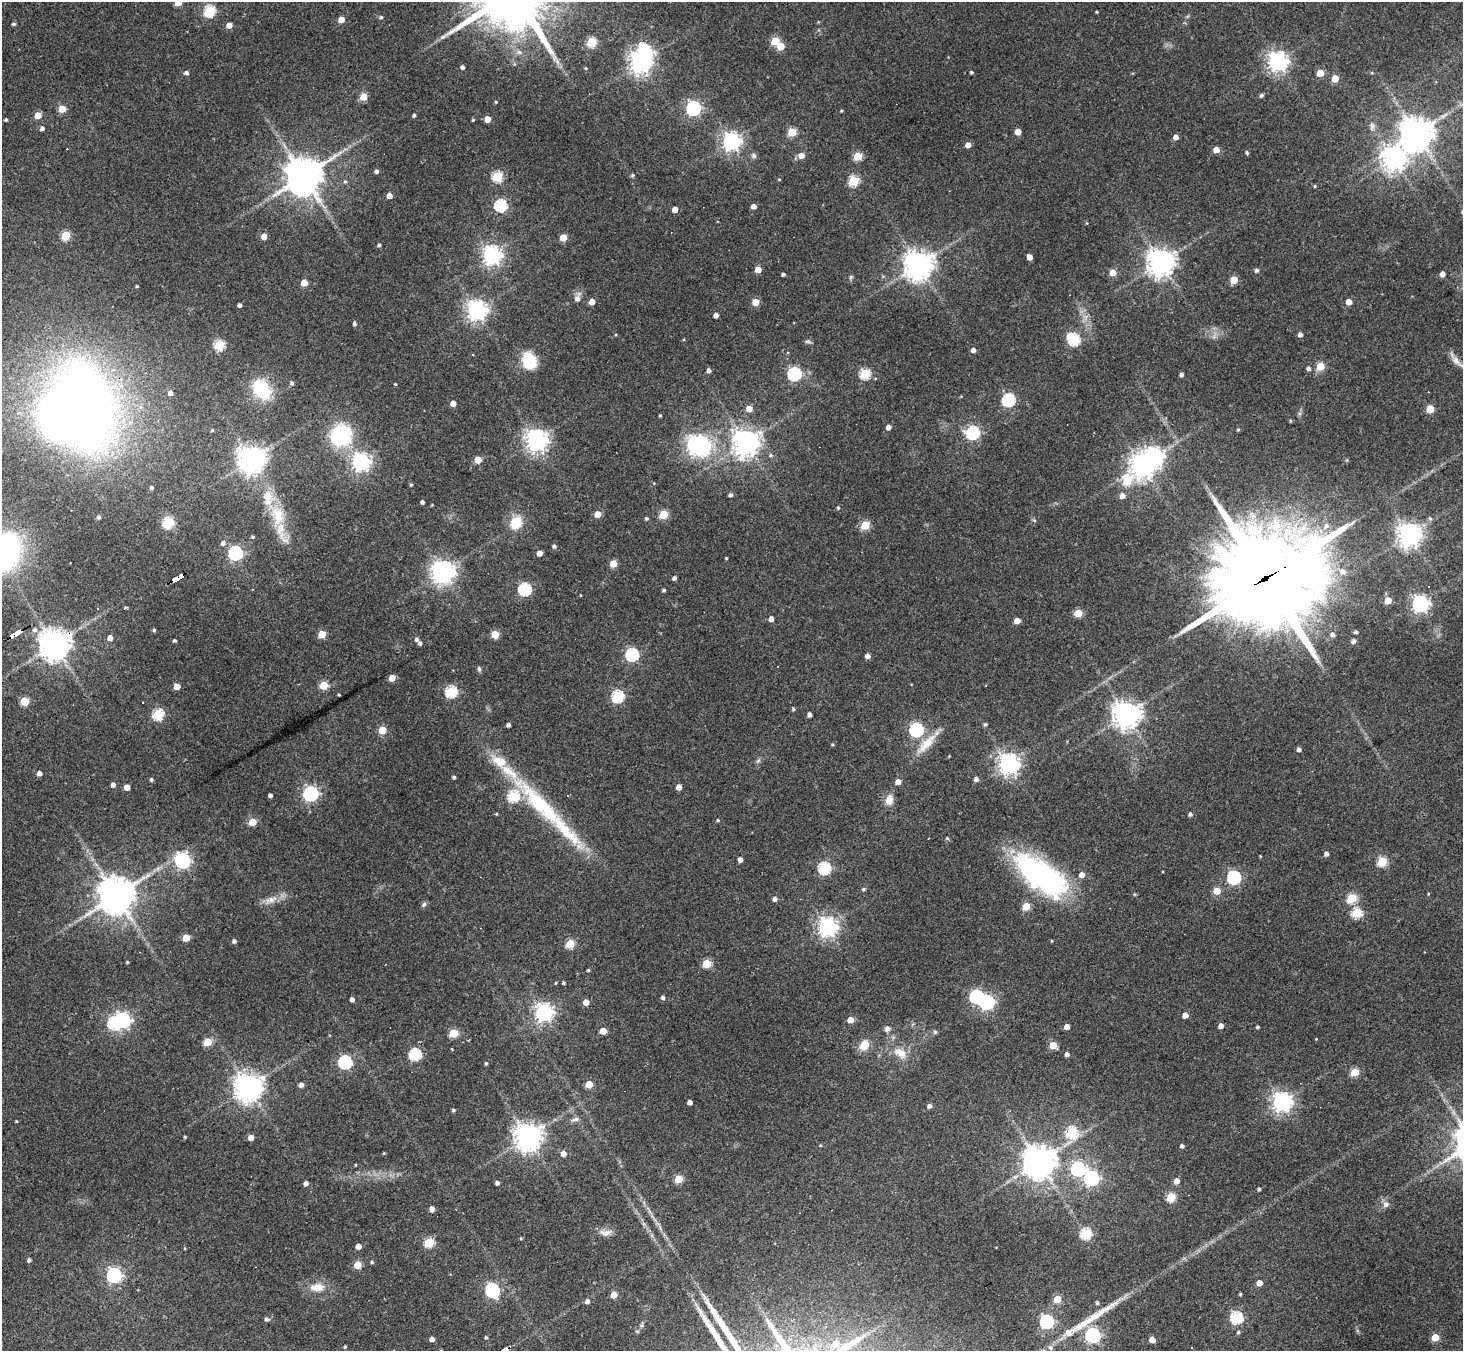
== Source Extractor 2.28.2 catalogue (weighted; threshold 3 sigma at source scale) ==
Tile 7 of 4 x 4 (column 3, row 2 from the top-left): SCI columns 2924-4384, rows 2989-4337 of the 5846 x 5839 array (HDU 1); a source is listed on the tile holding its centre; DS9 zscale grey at full resolution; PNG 1465 x 1353 px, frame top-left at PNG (2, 2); no overlay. Shown black and unused: <1% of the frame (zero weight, under 3 of 4 exposures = <1% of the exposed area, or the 3 px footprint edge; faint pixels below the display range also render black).
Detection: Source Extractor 2.28.2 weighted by HDU 2 'WHT'; one run over the whole footprint, this tile lists its part. Background 0.0766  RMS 0.0057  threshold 0.0257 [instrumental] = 3 sigma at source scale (4.5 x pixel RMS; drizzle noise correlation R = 1.50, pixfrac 1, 0.05/0.05 arcsec/px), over >= 5 px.
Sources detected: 349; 7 inside a brighter object's white glare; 4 cosmic-ray / hot-pixel residue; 2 long thin detections or spike segments (spike, bleed or trail) — not listed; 5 inside a brighter listed object's ellipse — not listed separately; the other 331 listed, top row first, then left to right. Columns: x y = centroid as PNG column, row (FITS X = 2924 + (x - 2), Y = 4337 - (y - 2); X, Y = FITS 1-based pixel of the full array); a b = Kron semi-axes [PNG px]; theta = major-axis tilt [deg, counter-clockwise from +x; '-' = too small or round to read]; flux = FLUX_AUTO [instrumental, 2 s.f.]
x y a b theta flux
178 2 5 5 - 18
209 11 6 5 - 55
1097 12 3 2 - 0.54
381 17 4 4 - 0.99
341 19 5 4 - 5.8
14 24 4 4 - 1.1
229 25 5 4 - 4.9
443 37 8 5 19 1.5
775 41 5 5 - 19
591 42 5 5 - 35
781 46 5 5 - 11
1278 61 7 7 - 310
640 62 7 7 - 420
462 67 4 4 - 1.7
586 68 4 3 - 0.52
971 72 3 3 - 0.91
186 73 5 4 - 1.6
1320 73 5 5 - 12
1335 79 5 5 - 11
1261 95 4 4 - 1.3
363 97 5 5 - 12
496 102 4 3 - 0.64
693 108 6 6 - 130
62 109 5 5 - 10
841 111 3 3 - 0.59
38 115 5 4 - 9.9
414 115 3 3 - 1.2
487 119 5 4 - 7.2
6 120 3 3 - 1
473 120 4 3 - 0.62
1372 126 12 6 -86 2.3
42 128 5 4 - 1.7
792 132 5 5 - 22
1018 132 4 4 - 6.9
1416 134 11 10 - 960
1176 137 5 4 - 3.7
731 141 7 6 - 260
968 145 4 4 - 4.6
1216 150 5 4 - 6.9
1247 153 5 4 - 0.93
801 155 5 5 - 5.2
754 156 7 6 - 1.5
858 156 5 5 - 21
1394 158 8 8 - 490
376 171 4 3 - 1.8
632 175 5 4 - 0.95
304 176 12 11 - 1400
497 177 5 5 - 42
779 179 3 3 - 0.52
345 181 6 4 -68 0.91
853 181 5 5 - 38
1315 186 4 4 - 0.65
389 196 4 4 - 5
501 205 6 6 - 60
754 206 4 4 - 3.6
675 209 4 4 - 4.9
1087 223 5 3 - 0.48
66 235 5 5 - 26
264 236 4 4 - 6.2
563 238 5 5 - 12
379 245 4 4 - 0.99
492 255 7 7 - 300
1029 257 4 4 - 4.7
1161 262 9 9 - 530
918 265 10 10 - 590
758 270 5 4 - 6.8
1257 270 5 4 - 1.5
1113 273 5 5 - 8.1
783 274 4 3 - 1.4
1442 274 4 4 - 3.6
851 277 6 5 - 0.87
1234 280 5 5 - 15
304 283 5 5 - 9.9
137 286 3 3 - 0.57
577 298 10 6 73 3.3
592 302 5 4 - 5.1
755 302 5 5 - 11
1349 302 4 4 - 5.2
239 305 4 4 - 1.9
477 310 7 7 - 350
716 315 4 4 - 3.1
354 324 5 4 - 0.92
1300 334 4 4 - 2.4
1074 340 6 6 - 53
808 342 10 4 -5 1
219 345 5 5 - 40
973 350 4 4 - 3
529 361 18 14 -74 18
1456 361 16 8 -51 3.7
1320 366 5 5 - 20
1309 368 4 4 - 1.8
709 370 4 4 - 2
794 374 6 6 - 91
865 374 5 5 - 42
1181 375 4 4 - 1.7
292 383 5 5 - 1.3
395 384 3 3 - 0.6
262 389 24 18 -53 25
170 393 5 5 - 2.2
1008 400 6 6 - 81
453 403 4 4 - 4.6
82 408 66 42 -76 740
749 409 5 5 - 7.3
1430 409 5 5 - 14
660 415 4 3 - 0.67
1290 421 5 3 - 0.53
888 427 4 4 - 3
1238 429 4 3 - 0.72
212 430 4 4 - 0.67
973 433 6 6 - 79
341 435 21 19 36 46
536 440 7 7 - 450
746 442 9 9 - 540
696 444 10 8 -22 200
771 455 6 5 - 1
252 459 10 8 37 720
478 459 5 5 - 11
361 462 7 7 - 250
1142 465 9 8 - 440
1127 480 9 7 43 27
411 485 4 3 - 0.8
152 488 4 4 - 1
731 495 4 4 - 1.6
1122 496 5 5 - 3.5
422 502 4 3 - 1.7
838 508 4 4 - 0.81
597 514 5 4 - 8.6
663 515 5 5 - 21
277 516 32 18 -84 21
99 517 4 4 - 1.2
646 518 5 4 - 0.97
1430 519 6 5 - 0.97
516 522 10 9 - 17
168 523 7 5 26 50
865 525 5 5 - 24
1326 526 9 7 50 3.1
1409 535 8 8 - 420
253 537 4 4 - 0.79
223 543 6 6 - 1.8
554 546 4 4 - 1.4
7 551 34 23 77 110
235 553 6 6 - 120
540 553 4 4 - 4.4
726 558 3 3 - 0.56
613 564 5 5 - 13
1343 571 8 7 - 4.1
443 572 9 7 12 480
177 578 13 4 30 150
674 578 4 4 - 1.7
1265 579 41 28 28 12000
525 589 6 6 - 72
664 590 4 3 - 1.2
580 595 4 2 - 0.41
1388 600 5 5 - 12
1420 604 6 6 - 230
126 607 4 3 - 1.3
98 608 3 3 - 0.66
1078 613 5 5 - 15
771 619 4 4 - 3.6
1017 621 5 4 - 6.3
35 630 6 6 - 2
154 630 4 4 - 0.87
1356 632 4 3 - 1.4
15 634 12 3 31 190
322 634 5 5 - 15
495 634 5 5 - 16
1333 635 5 5 - 1.9
110 638 4 4 - 3.9
416 639 5 4 - 1.5
174 640 4 3 - 0.88
1353 641 6 5 - 1.4
420 643 4 4 - 1.5
54 644 9 9 - 840
632 655 6 6 - 74
868 656 4 4 - 3
479 669 7 4 -75 1.2
392 678 5 4 - 8.2
324 685 5 5 - 20
177 686 5 4 - 7.2
451 692 6 5 - 59
339 695 3 2 - 0.54
618 696 6 6 - 59
25 701 5 5 - 21
143 702 3 2 - 0.71
793 709 4 4 - 0.95
158 714 6 5 - 46
810 714 4 4 - 2.3
1126 715 9 9 - 560
985 724 5 4 - 0.99
508 725 4 4 - 1.8
382 730 5 5 - 18
916 730 6 6 - 110
832 744 4 3 - 0.68
926 744 37 11 46 12
1299 750 4 4 - 1.9
758 761 7 5 31 1.2
1009 764 7 7 - 380
39 773 4 4 - 3.1
454 777 4 3 - 1.1
151 779 4 4 - 0.99
976 779 5 4 - 2.1
898 782 5 4 - 4.7
113 785 4 4 - 2.5
127 787 4 4 - 5.2
679 787 4 4 - 4.8
310 794 6 6 - 140
270 795 4 4 - 1.9
568 795 3 3 - 2.3
889 800 14 9 78 5.1
541 804 94 19 -45 65
496 814 4 3 - 0.51
1190 814 4 4 - 1.5
718 820 4 4 - 0.8
252 822 5 5 - 14
947 838 4 4 - 0.71
1326 854 4 4 - 2.2
740 859 4 4 - 3.1
183 861 6 6 - 150
1382 861 5 5 - 34
824 868 6 6 - 68
1082 875 5 5 - 4
1234 877 6 6 - 89
1053 881 12 10 -73 120
863 889 5 4 - 0.96
1217 891 5 5 - 12
1428 894 4 3 - 0.46
116 895 11 11 - 1300
1352 898 5 5 - 34
775 899 5 4 - 2
271 900 20 8 21 5.6
424 904 8 6 44 1.3
1026 906 5 5 - 17
1357 913 5 5 - 35
827 927 7 7 - 310
186 938 5 5 - 12
234 941 4 4 - 1.6
1052 941 4 3 - 0.47
570 944 5 5 - 25
127 962 3 3 - 0.59
706 964 5 5 - 22
588 970 4 3 - 0.69
556 983 4 3 - 0.51
563 983 3 3 - 1.6
976 997 6 6 - 86
663 998 4 4 - 1.5
352 999 4 4 - 2.2
586 1002 5 5 - 5.3
987 1002 6 6 - 140
544 1012 7 7 - 260
1185 1015 5 4 - 4.6
122 1020 6 6 - 170
850 1020 5 4 - 8.5
1221 1026 4 4 - 3.9
1067 1027 4 4 - 5.1
1257 1027 3 3 - 0.96
887 1029 7 6 - 2
603 1031 5 4 - 8.4
935 1032 5 5 - 0.96
453 1033 5 5 - 25
1316 1039 3 3 - 0.33
208 1042 5 5 - 18
864 1045 11 9 55 7.6
1053 1045 5 5 - 12
900 1053 19 11 -34 8.2
1067 1054 4 4 - 2.1
415 1055 6 5 - 62
345 1062 6 6 - 91
486 1063 4 3 - 0.82
1354 1072 5 5 - 19
589 1084 5 5 - 12
301 1085 5 4 - 2.5
248 1087 9 9 - 630
690 1102 4 4 - 2.9
1282 1102 7 7 - 330
929 1106 5 4 - 2.1
453 1110 4 4 - 0.86
575 1119 12 5 13 2
16 1121 4 3 - 0.48
1071 1132 6 6 - 45
185 1137 4 3 - 0.66
528 1137 9 9 - 640
251 1138 4 4 - 4.5
820 1145 3 3 - 0.49
1182 1146 4 4 - 1.6
384 1153 4 3 - 0.5
563 1154 5 5 - 4.6
1039 1162 10 10 - 920
355 1165 4 2 - 0.39
1078 1169 6 6 - 110
1091 1178 6 6 - 130
679 1179 5 5 - 20
1176 1181 5 4 - 4.9
306 1183 4 4 - 2.4
497 1183 4 4 - 1.6
1259 1189 3 3 - 1.2
1171 1197 5 5 - 24
1386 1204 8 8 - 2.4
432 1209 4 4 - 3.2
649 1211 7 4 -71 1.2
605 1233 17 8 1 3.7
1086 1234 5 5 - 48
521 1238 4 3 - 0.51
429 1243 5 5 - 35
358 1246 4 4 - 4.8
29 1260 4 4 - 1.7
372 1262 4 4 - 0.82
358 1265 5 5 - 16
114 1275 6 6 - 140
1259 1283 4 4 - 6.5
317 1287 15 9 2 8.2
492 1290 7 6 - 110
1240 1294 3 3 - 0.67
614 1295 5 4 - 9.8
1057 1299 5 5 - 17
587 1301 5 4 - 2
1097 1303 4 4 - 1.2
1236 1318 6 5 - 66
267 1319 5 5 - 1.4
1046 1322 6 6 - 100
1068 1332 13 8 -58 3.4
1238 1332 5 4 - 1
1093 1335 6 6 - 150
486 1337 4 4 - 0.86
1435 1337 5 5 - 17
432 1339 4 4 - 3.2
1152 1340 4 4 - 6.5
835 1344 6 6 - 7.7
345 1347 4 3 - 0.82
1050 1348 6 6 - 1.5
1192 1348 2 2 - 0.46
504 1350 9 4 28 200
Overlapping masked pixels (flux is a lower limit): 6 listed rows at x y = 82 408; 177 578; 1265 579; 15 634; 54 644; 504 1350
Isophote crosses this tile's border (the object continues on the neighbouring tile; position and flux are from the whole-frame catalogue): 3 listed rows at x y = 178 2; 7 551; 504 1350